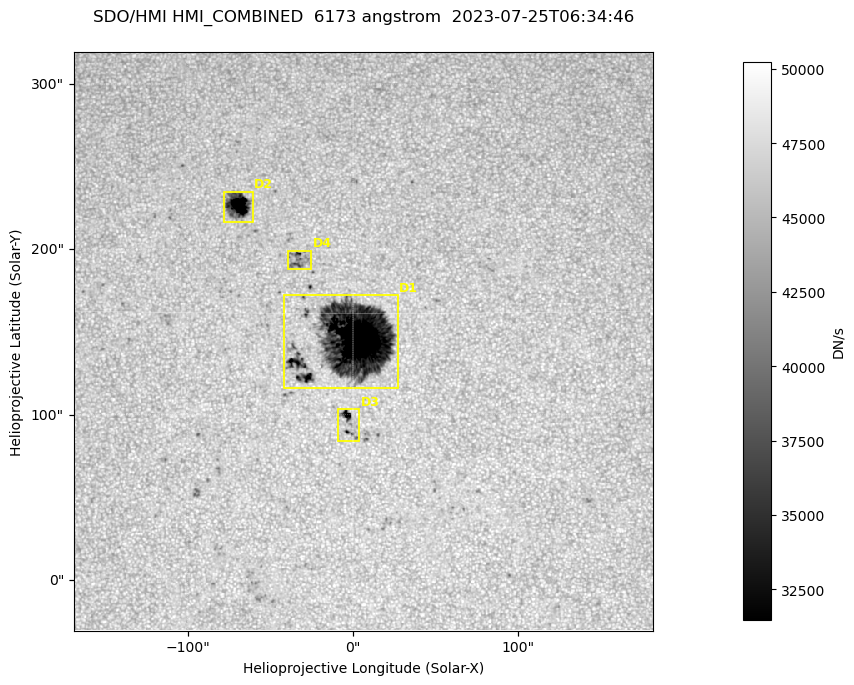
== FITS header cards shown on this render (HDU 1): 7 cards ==
TELESCOP= 'SDO/HMI '           / Telescope
INSTRUME= 'HMI_COMBINED'       / For HMI: HMI_SIDE1, HMI_FRONT2, or HMI_COMBINED
WAVELNTH=                6173. / [angstrom] Wavelength
DATE-OBS= '2023-07-25T06:34:46.000' / [ISO] Observation date {DATE__OBS}
CTYPE1  = 'HPLN-TAN'           / CTYPE1: HPLN
CTYPE2  = 'HPLT-TAN'           / CTYPE2: HPLT
BUNIT   = 'DN/s    '           / Physical Units

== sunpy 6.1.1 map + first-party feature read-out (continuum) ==
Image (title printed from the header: SDO/HMI HMI_COMBINED  6173 angstrom  2023-07-25T06:34:46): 695 x 695 px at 0.504 arcsec/px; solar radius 944 arcsec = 1874 px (partial field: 4.4% of the solar disc is inside the frame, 100% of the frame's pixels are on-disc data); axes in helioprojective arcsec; data unit DN/s (BUNIT, on the colour bar)
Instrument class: CONTINUUM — white-light / continuum photospheric image (CONTENT/OBS_TYPE)
Dark features (sunspots / pores): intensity divided by the frame's on-disc median (partial field: no limb-darkening profile); local-median window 302 px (8% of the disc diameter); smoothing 3 px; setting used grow <= 0.95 with closing radius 3 px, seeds <= 0.88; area >= 120 px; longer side >= 8 px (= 4 arcsec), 4 px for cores <= 0.7; partial field; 4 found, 4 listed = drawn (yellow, D1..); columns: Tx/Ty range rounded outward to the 2 arcsec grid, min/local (2 s.f., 1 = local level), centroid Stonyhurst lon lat
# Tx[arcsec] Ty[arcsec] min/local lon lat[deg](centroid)
D1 -42..28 116..174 0.12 +0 +14
D2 -80..-60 216..236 0.3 -4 +19
D3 -10..4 84..104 0.54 +0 +11
D4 -40..-24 188..200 0.74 -2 +17